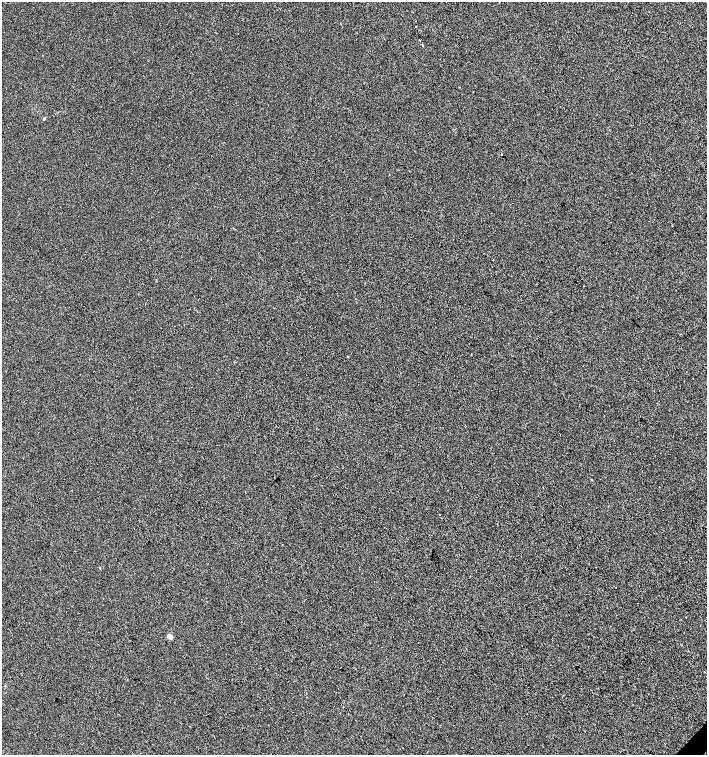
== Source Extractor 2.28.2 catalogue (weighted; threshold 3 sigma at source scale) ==
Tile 6 of 4 x 4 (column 2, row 2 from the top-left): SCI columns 1633-3041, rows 3013-4517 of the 6018 x 6029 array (HDU 1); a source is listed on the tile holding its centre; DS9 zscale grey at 2 x 2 block average (1 PNG px = mean of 2 x 2 image px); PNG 709 x 757 px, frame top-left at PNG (2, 2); no overlay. Shown black and unused: <1% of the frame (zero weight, under 2 of 3 exposures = <1% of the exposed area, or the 3 px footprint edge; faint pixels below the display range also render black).
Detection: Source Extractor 2.28.2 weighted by HDU 2 'WHT'; one run over the whole footprint, this tile lists its part. Background 6.08e-04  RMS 0.0056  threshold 0.0251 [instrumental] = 3 sigma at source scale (4.5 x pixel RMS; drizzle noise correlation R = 1.50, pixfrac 1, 0.0396/0.0396 arcsec/px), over >= 5 px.
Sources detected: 9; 1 cosmic-ray / hot-pixel residue — not listed; the other 8 listed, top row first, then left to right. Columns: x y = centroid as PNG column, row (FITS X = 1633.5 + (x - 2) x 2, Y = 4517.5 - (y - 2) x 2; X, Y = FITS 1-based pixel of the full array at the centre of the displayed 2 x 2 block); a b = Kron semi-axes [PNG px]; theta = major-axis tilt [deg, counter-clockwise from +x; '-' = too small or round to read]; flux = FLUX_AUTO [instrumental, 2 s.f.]
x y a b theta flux
415 26 2 2 - 0.83
44 119 3 3 - 1.1
501 154 2 2 - 2.5
493 260 2 2 - 0.73
347 356 2 2 - 0.88
440 514 2 2 - 0.7
100 568 2 2 - 0.87
170 637 3 2 - 19